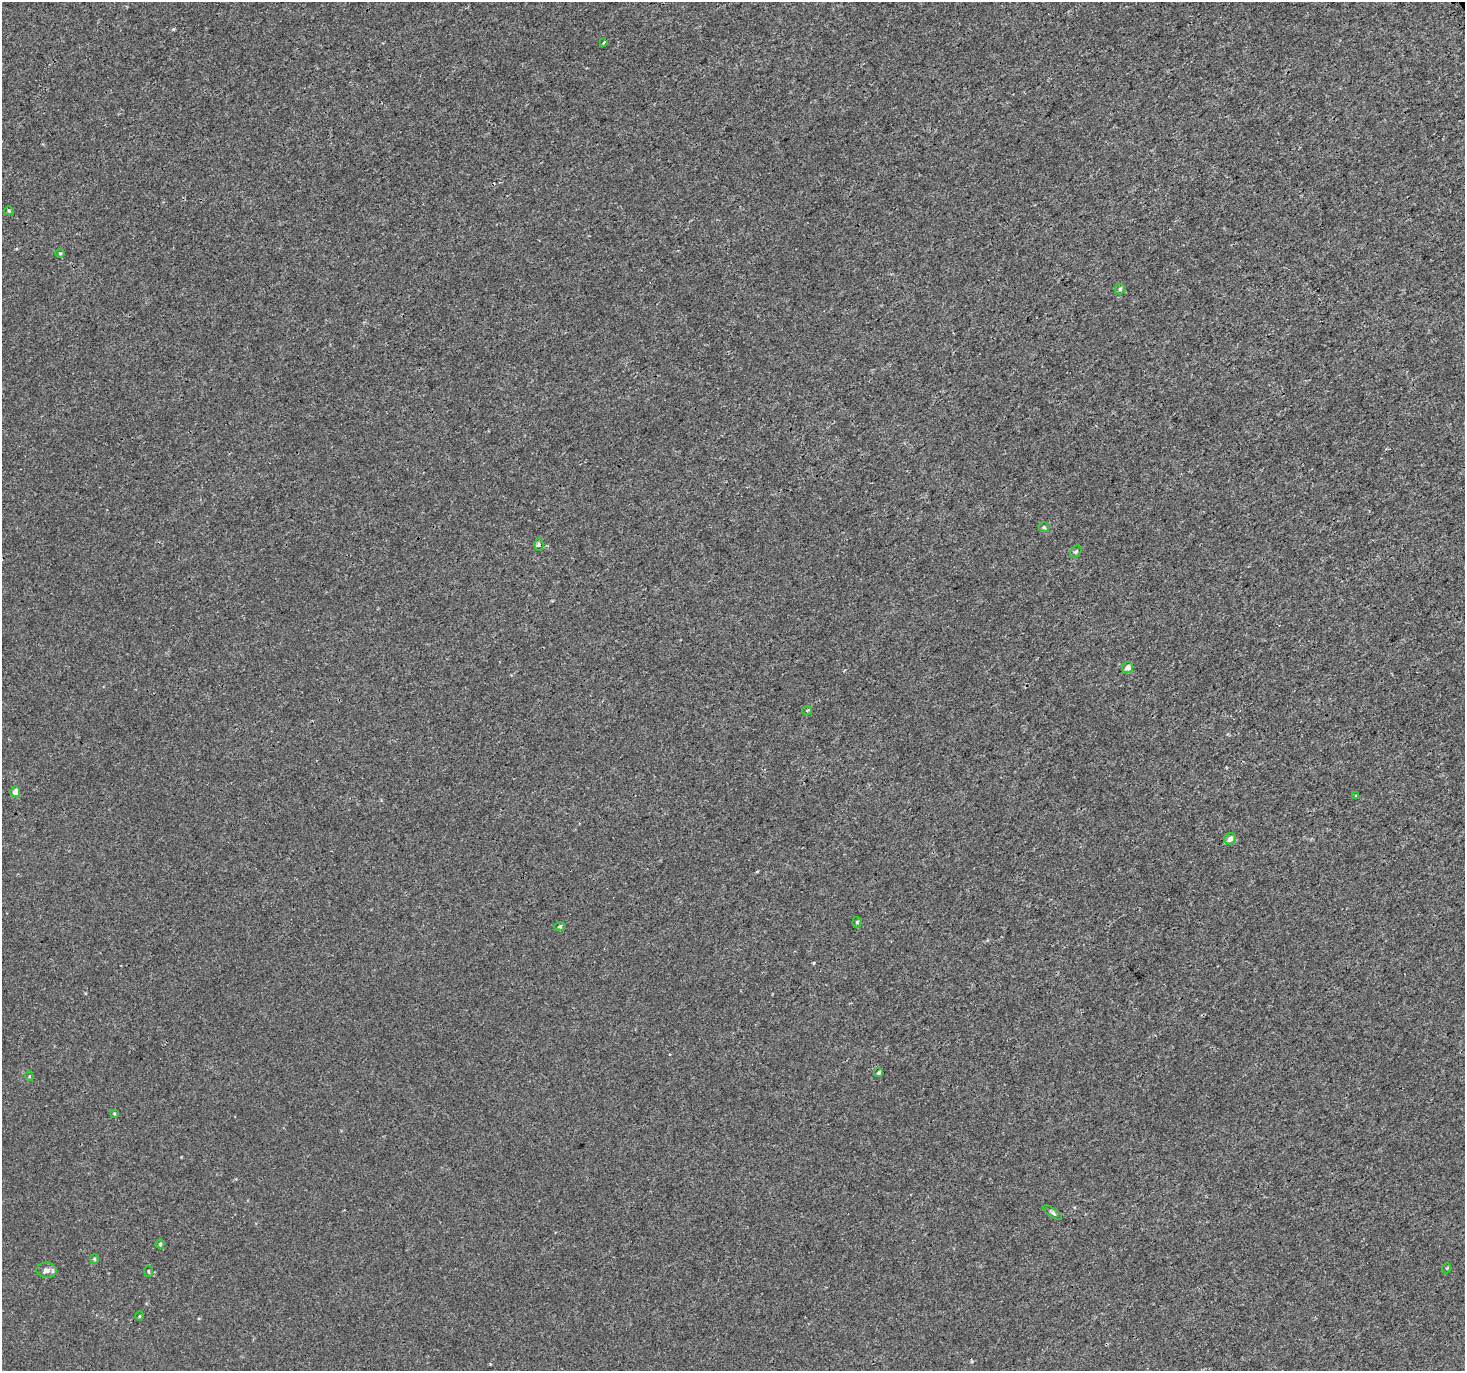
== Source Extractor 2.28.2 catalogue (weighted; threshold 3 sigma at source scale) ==
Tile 10 of 4 x 4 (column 2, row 3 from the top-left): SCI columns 1619-3081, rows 1606-2974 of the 6079 x 5979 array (HDU 1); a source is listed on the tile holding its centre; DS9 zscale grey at full resolution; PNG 1467 x 1373 px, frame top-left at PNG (2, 2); each listed source drawn as its Kron ellipse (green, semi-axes under 4 px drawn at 4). Shown black and unused: <1% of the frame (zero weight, under 3 of 4 exposures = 5% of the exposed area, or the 3 px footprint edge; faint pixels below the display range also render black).
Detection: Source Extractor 2.28.2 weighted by HDU 2 'WHT'; one run over the whole footprint, this tile lists its part. Background 3.67e-04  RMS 0.0013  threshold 0.00591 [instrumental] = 3 sigma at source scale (4.5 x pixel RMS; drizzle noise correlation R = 1.50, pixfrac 1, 0.0396/0.0396 arcsec/px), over >= 5 px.
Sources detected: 24; all 24 listed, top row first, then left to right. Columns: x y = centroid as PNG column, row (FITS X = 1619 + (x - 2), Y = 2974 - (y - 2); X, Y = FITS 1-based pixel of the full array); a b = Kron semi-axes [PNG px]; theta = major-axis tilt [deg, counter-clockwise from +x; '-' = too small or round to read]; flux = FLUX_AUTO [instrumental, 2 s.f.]
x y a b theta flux
604 42 3 3 - 0.28
9 211 5 4 - 0.14
60 253 5 3 - 0.12
1120 289 5 5 - 0.21
1044 527 5 5 - 0.17
539 545 6 4 -89 0.27
1076 552 7 5 47 0.2
1127 668 6 5 - 0.63
807 710 5 3 - 0.16
15 792 5 5 - 1.1
1356 796 3 3 - 0.19
1230 839 6 5 - 0.55
857 922 5 4 - 0.21
560 926 5 3 - 0.15
879 1073 5 4 - 0.23
29 1076 4 4 - 0.13
114 1113 4 4 - 0.12
1053 1213 11 3 -35 0.24
160 1244 4 4 - 0.18
94 1259 4 4 - 0.16
1447 1268 5 3 - 0.11
47 1270 10 7 -5 0.62
149 1271 5 3 - 0.13
139 1316 4 3 - 0.11